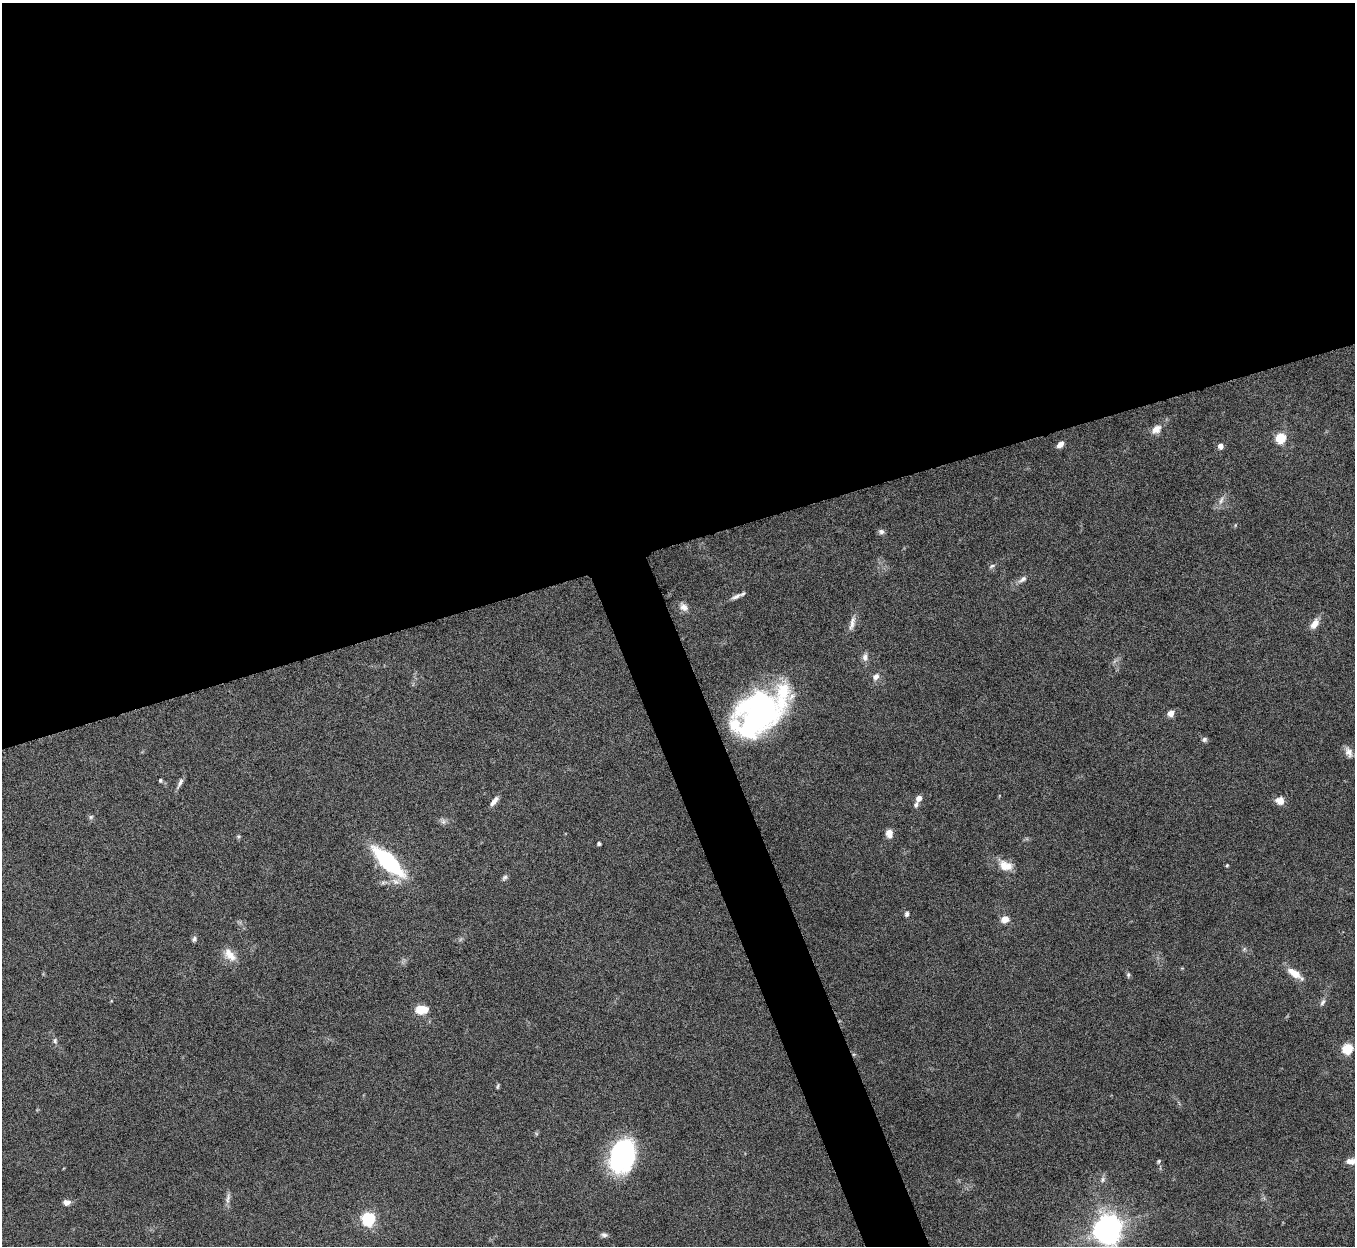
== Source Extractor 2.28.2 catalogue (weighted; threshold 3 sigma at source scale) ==
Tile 2 of 4 x 4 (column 2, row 1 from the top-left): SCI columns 1357-2709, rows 3885-5128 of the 5422 x 5406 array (HDU 1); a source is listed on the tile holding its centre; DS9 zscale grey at full resolution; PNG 1357 x 1248 px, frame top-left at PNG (2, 3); no overlay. Shown black and unused: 46% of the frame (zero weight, under 8 of 15 exposures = <1% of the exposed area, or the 3 px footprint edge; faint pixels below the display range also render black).
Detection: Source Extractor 2.28.2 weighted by HDU 2 'WHT'; one run over the whole footprint, this tile lists its part. Background 0.162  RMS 0.0048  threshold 0.0197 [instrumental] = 3 sigma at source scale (4.09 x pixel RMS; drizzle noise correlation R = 1.36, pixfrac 0.8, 0.05/0.05 arcsec/px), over >= 5 px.
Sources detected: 57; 2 inside a brighter object's white glare — not listed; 2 inside a brighter listed object's ellipse — not listed separately; the other 53 listed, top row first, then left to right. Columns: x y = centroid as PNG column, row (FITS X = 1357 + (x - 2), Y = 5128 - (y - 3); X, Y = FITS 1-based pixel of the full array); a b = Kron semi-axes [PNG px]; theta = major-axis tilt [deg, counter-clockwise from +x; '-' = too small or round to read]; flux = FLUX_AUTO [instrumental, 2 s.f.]
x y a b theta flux
1156 429 15 10 38 3.8
1281 438 6 5 - 24
1060 445 9 6 43 2.2
1220 446 5 5 - 2.7
1221 500 13 5 70 2.1
881 532 8 7 - 1.3
992 566 9 4 20 1
1022 579 14 6 37 2
736 596 14 6 26 2.2
684 607 13 8 -40 2.7
852 623 22 6 77 3
1314 624 12 8 57 4.2
865 657 12 8 88 2.2
876 676 10 7 52 2.4
760 711 50 38 20 98
1171 713 8 7 - 2.6
1204 739 7 6 - 1.1
1349 752 14 8 -68 2.7
160 780 6 4 87 0.58
180 783 16 5 62 1.7
919 798 7 6 - 2.4
494 801 13 5 52 2.3
1280 801 11 9 -9 3.4
91 817 7 5 46 0.82
443 822 9 6 -90 1.3
889 833 8 7 - 3.7
238 836 6 4 0 0.61
599 843 4 3 - 0.91
388 861 32 12 -44 51
1227 865 4 4 - 0.48
1005 866 18 12 -16 6
505 877 8 5 40 0.97
907 914 6 5 - 1
1005 919 7 6 - 5
194 939 8 6 57 1.1
1244 949 6 4 72 0.69
230 955 20 11 -49 5.5
1295 974 21 7 -34 5.9
1128 975 7 5 -71 0.79
1322 1002 11 5 62 1.4
421 1009 7 5 -2 21
55 1041 8 6 89 1
1347 1048 6 6 - 23
497 1086 7 4 79 0.62
622 1156 29 21 69 78
1159 1161 6 4 43 0.6
1351 1161 20 10 14 5
1103 1179 8 6 62 1.4
228 1198 15 5 75 1.9
66 1202 8 6 6 2.4
368 1219 6 6 - 60
1108 1227 9 8 - 330
604 1235 9 6 -9 1.3
Isophote crosses this tile's border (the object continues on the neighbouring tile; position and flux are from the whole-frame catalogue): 2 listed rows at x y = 1351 1161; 1108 1227